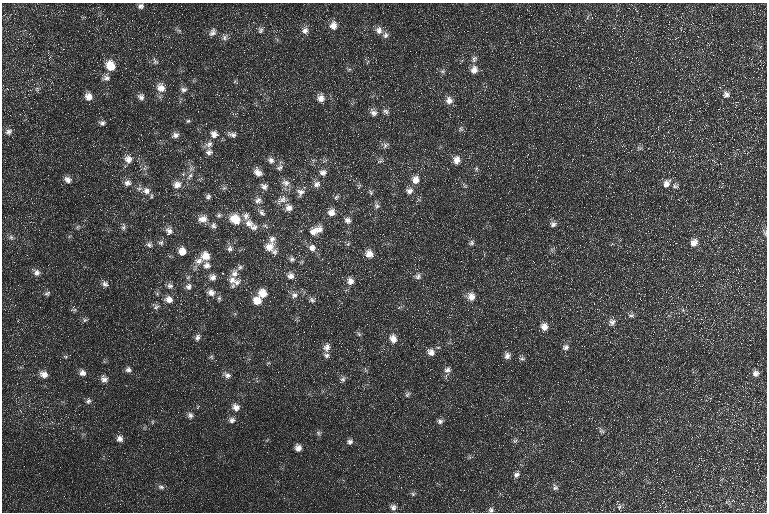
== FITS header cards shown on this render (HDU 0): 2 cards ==
NAXIS1  =                  765 / Axis length
NAXIS2  =                  510 / Axis length

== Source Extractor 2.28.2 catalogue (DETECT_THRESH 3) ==
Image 765 x 510 px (HDU 0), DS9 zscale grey, 1 PNG px = 1 image px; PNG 769 x 514 px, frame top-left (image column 1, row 510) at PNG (2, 3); no overlay
Background 34.2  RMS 10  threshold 31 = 3 sigma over >= 5 px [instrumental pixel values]
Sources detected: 175; all 175 listed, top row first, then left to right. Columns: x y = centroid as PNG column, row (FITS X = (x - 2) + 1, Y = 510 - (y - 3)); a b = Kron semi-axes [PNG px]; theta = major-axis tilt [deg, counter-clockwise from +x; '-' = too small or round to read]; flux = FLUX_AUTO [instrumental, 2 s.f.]
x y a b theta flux
141 6 7 6 - 2400
333 25 11 9 85 5500
179 30 7 4 -20 1300
260 30 9 7 77 2200
305 30 10 9 - 3900
379 30 10 8 -81 4500
212 32 12 8 56 3200
385 35 9 7 66 2600
224 37 10 7 56 2800
474 59 9 8 - 2700
155 61 11 6 -63 2100
111 66 11 9 -59 13000
349 69 7 4 2 1100
474 70 10 9 - 4900
443 71 8 6 0 1800
106 78 11 10 - 3700
235 82 9 3 -29 900
161 88 13 11 -47 7000
37 89 7 5 79 1700
183 90 9 7 1 2700
726 94 9 9 - 3500
88 97 9 8 - 5700
141 97 9 8 - 3100
321 98 9 9 - 5100
449 100 10 9 - 4800
386 111 9 6 -16 2300
373 113 10 7 -43 3400
188 121 6 5 - 1200
102 123 9 7 6 2100
461 129 7 6 - 1700
8 132 10 8 43 3100
214 134 10 10 - 4800
232 134 12 6 -19 2700
175 135 9 7 17 3100
209 144 12 8 35 3900
385 145 9 7 41 2400
639 148 8 5 -23 1500
209 152 9 9 - 3100
128 159 11 10 - 5600
271 160 9 8 - 3300
457 160 10 8 85 5600
380 161 11 5 27 1800
280 168 10 7 29 2500
476 168 6 4 69 1000
258 172 11 8 -51 5000
323 172 10 8 2 3700
183 174 5 4 - 1100
190 176 12 6 51 3400
68 180 10 8 -30 3800
415 180 10 9 - 6000
128 183 9 8 - 3800
285 183 13 9 -17 4600
667 183 12 9 59 5300
317 184 10 8 25 3800
177 185 12 10 28 5700
464 185 9 4 -50 1400
264 186 10 8 -42 3200
359 186 7 4 54 940
675 186 9 6 -13 2300
224 188 7 6 - 1500
139 189 9 7 15 2400
146 191 10 10 - 4600
409 191 10 8 11 3900
300 192 11 11 - 4400
371 193 8 5 -61 1500
151 196 7 4 83 1000
208 196 8 6 56 1900
336 197 8 5 46 1500
258 200 11 9 26 3800
282 200 16 9 22 5600
377 206 9 7 -66 2400
289 208 11 9 -55 4800
331 212 9 8 - 5500
262 213 11 7 -52 2900
219 215 7 6 - 1700
246 216 11 8 77 3800
203 219 12 8 -12 6600
235 219 12 10 -41 14000
348 220 9 8 - 3200
249 223 12 11 - 6100
553 224 8 7 - 2500
213 225 8 8 - 2500
265 226 9 5 -33 1500
78 227 7 5 59 1100
123 227 9 6 84 1900
254 227 11 8 22 3500
316 230 21 11 25 9900
169 231 11 9 -64 4000
765 232 11 5 -64 1700
11 237 8 6 -73 2100
272 239 12 8 71 4200
694 242 11 9 50 5300
160 243 9 6 8 2000
471 243 8 6 27 1800
348 244 6 4 44 1100
149 245 9 7 -39 2300
269 247 13 11 6 7700
312 248 10 9 - 4600
230 249 9 8 - 2900
182 251 9 8 - 6200
275 252 8 7 - 2500
369 254 9 9 - 6100
206 256 10 10 - 8500
292 259 8 7 - 2200
199 261 12 8 30 5300
207 265 10 9 - 4200
240 267 8 7 - 1900
36 272 10 8 -44 3500
222 273 2 2 - 480
234 274 13 9 82 5500
291 276 10 9 - 4200
418 276 9 8 - 2700
212 277 10 8 -18 3700
232 280 11 10 - 5900
350 281 10 9 - 5000
237 283 12 7 44 3800
105 284 9 7 -40 2800
170 286 9 6 1 2800
188 286 10 8 65 3000
211 292 10 8 -14 4400
47 293 8 6 26 1700
263 294 10 9 - 8800
294 295 10 8 39 3600
471 296 11 9 -81 6000
219 298 7 5 89 1500
169 299 11 9 -11 5200
312 300 9 7 8 2200
257 301 9 9 - 8500
156 307 10 7 27 2500
73 309 10 6 -72 1700
683 310 5 5 - 1000
631 315 9 7 4 2100
85 320 6 5 - 1400
612 322 10 9 - 3700
544 327 10 9 - 4900
359 334 7 5 -46 1400
197 337 9 7 61 2600
393 339 12 9 -71 5800
327 347 11 9 67 4500
566 347 9 7 10 2700
431 352 10 9 - 4700
326 355 8 6 -18 2300
507 356 8 7 - 3300
65 357 6 4 -44 1000
211 357 6 5 - 1300
522 359 9 6 0 1600
128 370 8 7 - 2500
447 370 9 8 - 3200
82 373 8 8 - 3600
756 373 8 8 - 3200
44 374 10 9 - 4900
227 375 11 8 -38 3200
104 379 9 9 - 3600
343 379 9 6 57 2100
407 394 9 6 50 1700
88 401 8 7 - 2000
236 407 10 9 - 4700
190 415 9 7 -70 2700
232 420 9 8 - 3000
440 421 8 7 - 2400
152 422 6 4 72 870
601 431 9 6 -32 1900
318 433 7 5 -23 1500
120 439 8 8 - 3500
515 440 8 6 46 1700
350 442 8 7 - 2300
298 448 8 7 - 4100
516 474 9 8 - 2800
161 487 9 6 -18 2200
555 487 10 7 -65 2400
413 494 5 5 - 1300
726 502 6 4 71 810
393 507 9 8 - 2600
619 507 11 6 85 2100
491 510 7 7 - 1900
At the frame edge (FLAGS 8, measured only in part): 2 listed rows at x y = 765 232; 491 510